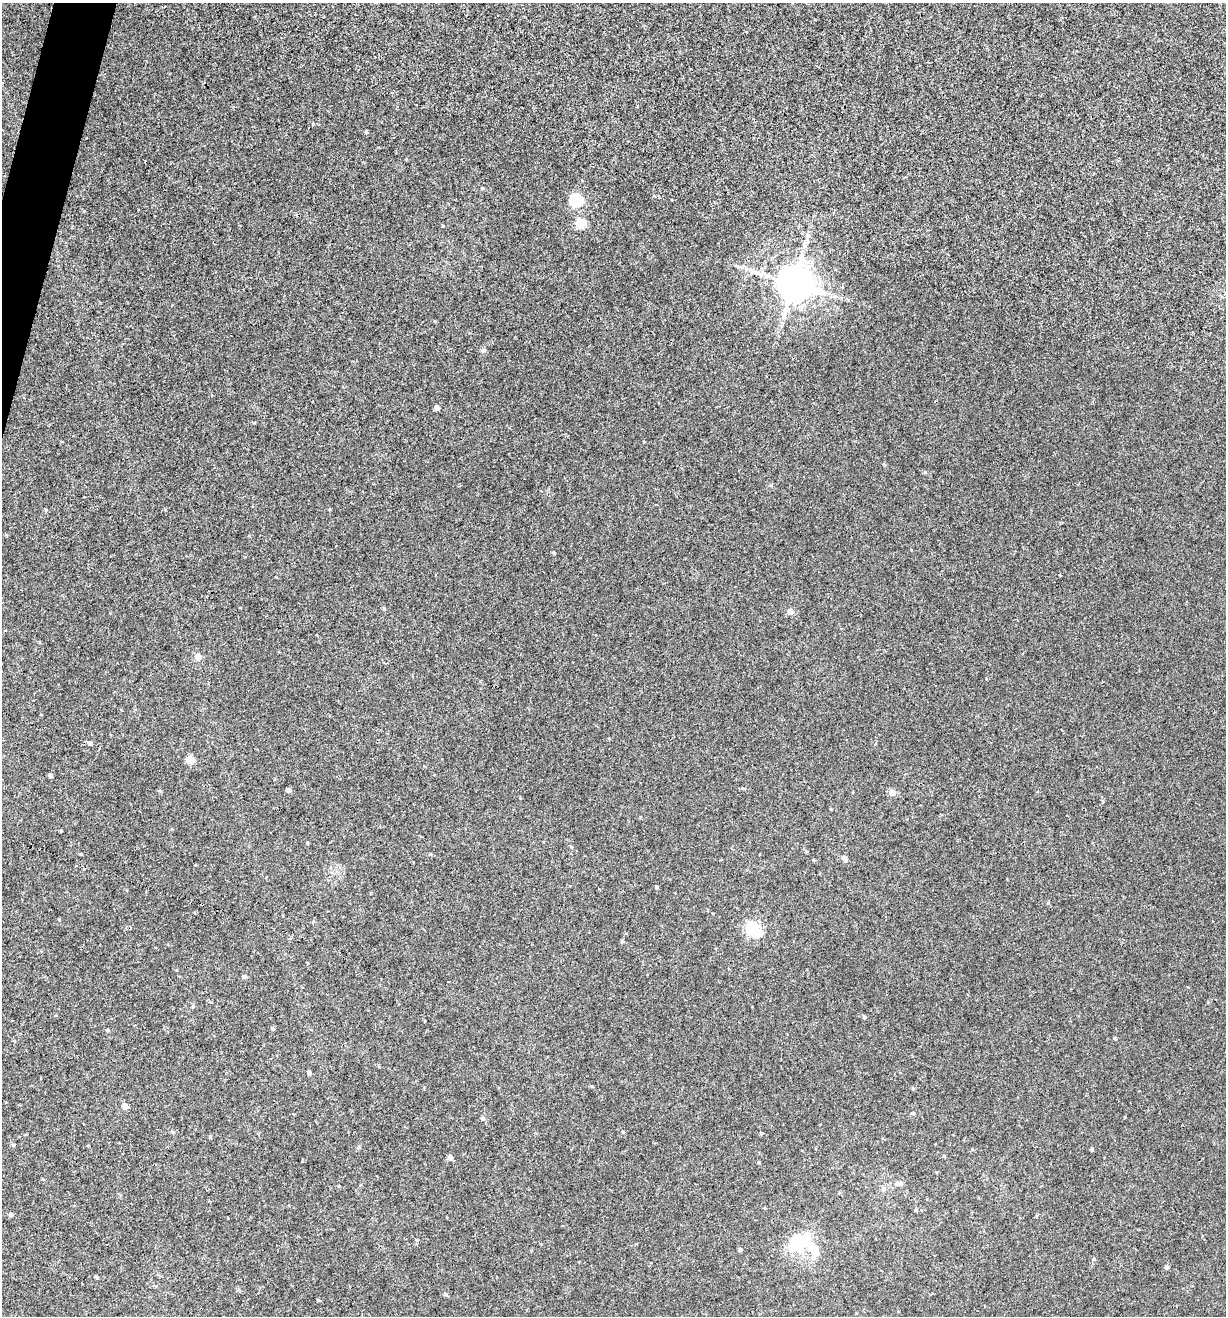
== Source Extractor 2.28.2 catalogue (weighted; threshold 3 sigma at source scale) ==
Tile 11 of 4 x 4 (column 3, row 3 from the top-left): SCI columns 2572-3795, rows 1318-2631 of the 5271 x 5259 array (HDU 1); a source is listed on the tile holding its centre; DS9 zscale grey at full resolution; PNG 1228 x 1318 px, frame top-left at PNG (2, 3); no overlay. Shown black and unused: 1% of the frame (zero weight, under 3 of 4 exposures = <1% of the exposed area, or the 3 px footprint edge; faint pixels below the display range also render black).
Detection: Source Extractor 2.28.2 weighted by HDU 2 'WHT'; one run over the whole footprint, this tile lists its part. Background 0.00115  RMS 0.0035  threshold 0.016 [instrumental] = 3 sigma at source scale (4.5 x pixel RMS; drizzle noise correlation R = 1.50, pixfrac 1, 0.05/0.05 arcsec/px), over >= 5 px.
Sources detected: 52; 1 long thin detection or spike segment (spike, bleed or trail) — not listed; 1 inside a brighter listed object's ellipse — not listed separately; the other 50 listed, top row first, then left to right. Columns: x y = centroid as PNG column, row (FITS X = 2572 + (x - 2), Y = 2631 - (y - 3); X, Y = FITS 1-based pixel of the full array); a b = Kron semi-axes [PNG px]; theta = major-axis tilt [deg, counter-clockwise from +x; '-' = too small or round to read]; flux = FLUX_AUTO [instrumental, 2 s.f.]
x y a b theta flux
366 132 4 4 - 0.41
482 188 5 4 - 0.32
576 200 6 6 - 46
580 223 6 5 - 13
794 283 10 9 - 910
437 407 4 4 - 1.7
884 464 4 3 - 0.4
554 552 5 3 - 0.32
384 608 5 4 - 0.45
790 612 5 5 - 2.5
198 656 6 5 - 3.1
90 743 4 4 - 0.91
190 759 5 5 - 7.9
50 775 4 4 - 0.93
288 790 4 4 - 1.2
892 792 5 5 - 3.2
1102 801 5 3 - 0.33
60 831 4 3 - 0.32
307 843 4 3 - 0.3
846 860 8 5 -60 0.85
656 886 5 3 - 0.31
59 919 4 3 - 0.31
752 928 7 6 - 57
622 941 4 4 - 0.51
244 977 5 5 - 0.67
864 1017 4 3 - 0.69
273 1028 5 4 - 0.47
108 1030 4 3 - 0.47
1115 1038 4 3 - 0.41
309 1073 4 4 - 0.81
913 1088 5 4 - 0.42
125 1106 5 4 - 2.8
913 1113 5 4 - 0.5
483 1118 5 5 - 0.68
172 1132 5 4 - 0.44
623 1132 4 3 - 0.29
761 1133 4 4 - 0.32
13 1145 6 4 0 0.39
359 1147 5 4 - 0.48
1092 1149 4 4 - 0.43
944 1156 4 4 - 0.31
450 1158 6 6 - 1.2
899 1184 11 6 9 1.3
11 1214 5 4 - 0.68
798 1242 29 22 31 14
740 1250 4 4 - 0.63
1166 1267 6 4 -89 0.48
96 1277 4 3 - 0.48
446 1295 5 5 - 0.44
318 1300 4 3 - 0.33
Unlisted compact peaks at least as high as the median listed source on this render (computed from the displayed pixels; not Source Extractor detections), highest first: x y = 483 350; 313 124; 925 472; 443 226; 46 510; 1060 575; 160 791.